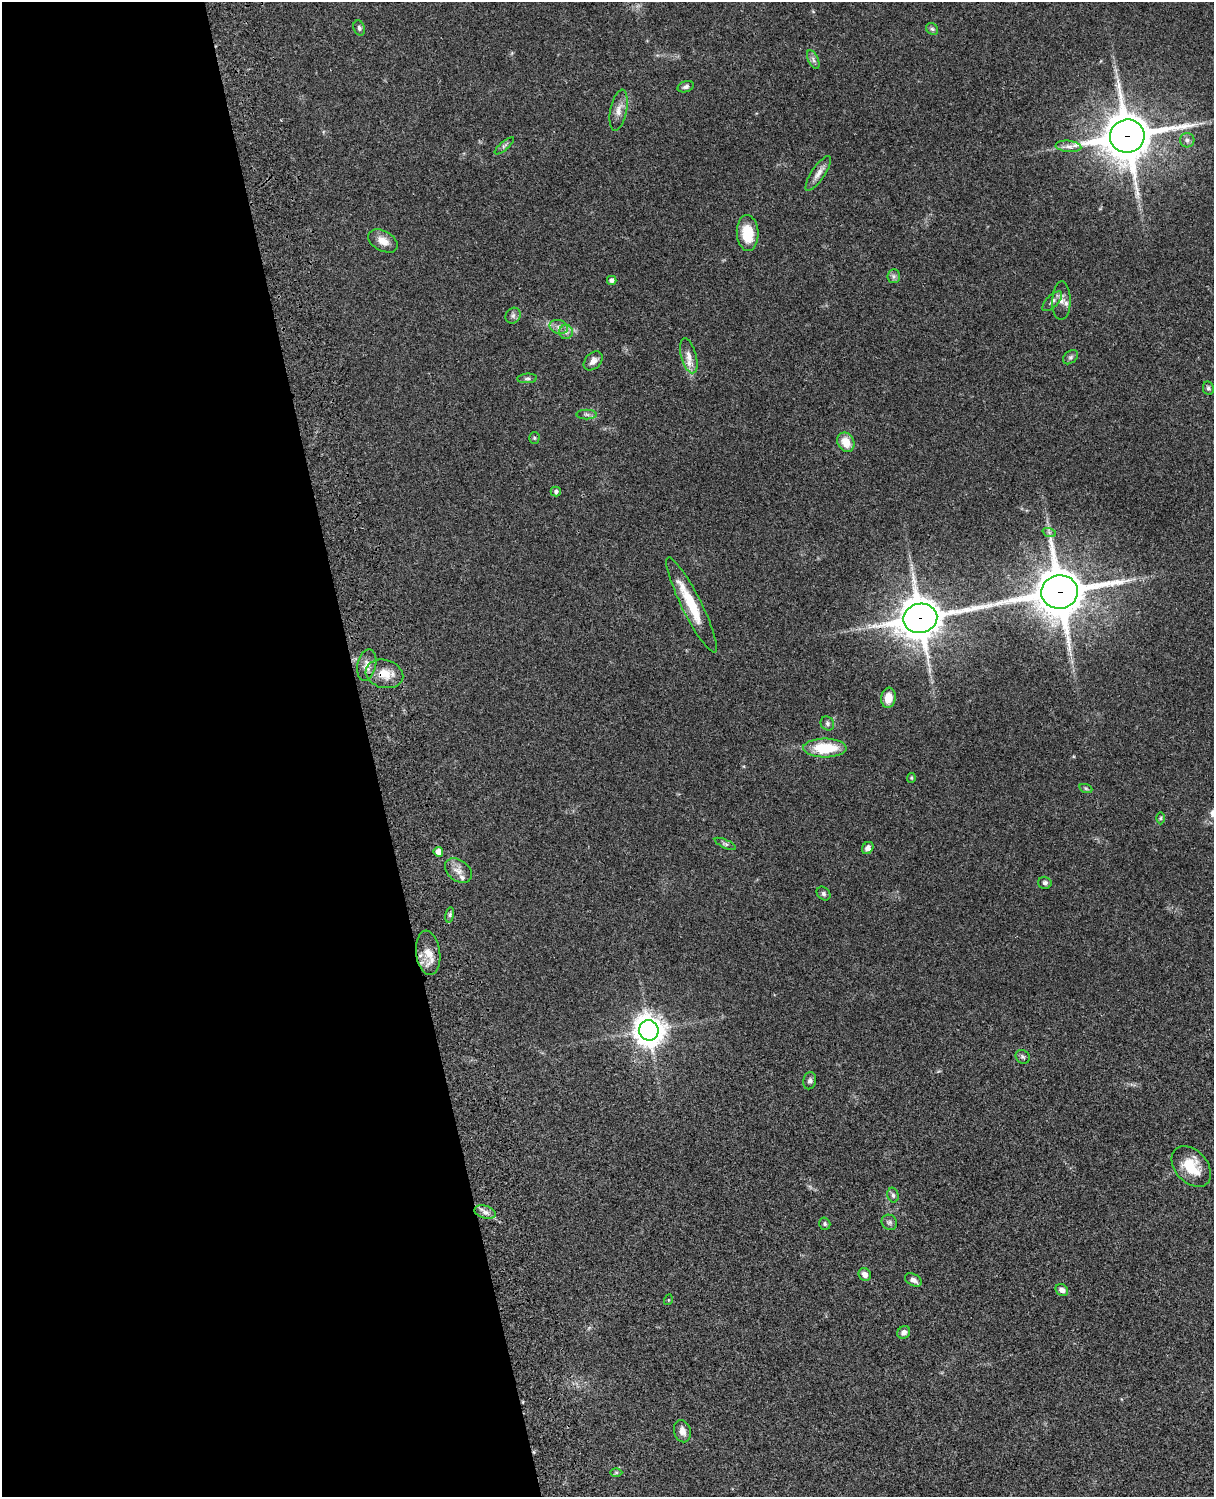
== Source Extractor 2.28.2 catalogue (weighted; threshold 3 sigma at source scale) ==
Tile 5 of 4 x 3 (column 1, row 2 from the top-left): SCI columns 121-1332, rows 1773-3267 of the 5087 x 4926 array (HDU 1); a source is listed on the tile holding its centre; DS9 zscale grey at full resolution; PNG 1216 x 1499 px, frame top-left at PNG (2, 2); each listed source drawn as its Kron ellipse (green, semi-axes under 4 px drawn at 4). Shown black and unused: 31% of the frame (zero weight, under 3 of 4 exposures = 6% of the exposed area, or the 3 px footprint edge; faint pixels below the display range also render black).
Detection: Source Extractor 2.28.2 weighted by HDU 2 'WHT'; one run over the whole footprint, this tile lists its part. Background 0.076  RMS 0.0057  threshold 0.0257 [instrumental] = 3 sigma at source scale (4.5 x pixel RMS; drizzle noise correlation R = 1.50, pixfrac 1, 0.05/0.05 arcsec/px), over >= 5 px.
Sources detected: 66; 3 inside a brighter listed object's ellipse — not listed separately; the other 63 listed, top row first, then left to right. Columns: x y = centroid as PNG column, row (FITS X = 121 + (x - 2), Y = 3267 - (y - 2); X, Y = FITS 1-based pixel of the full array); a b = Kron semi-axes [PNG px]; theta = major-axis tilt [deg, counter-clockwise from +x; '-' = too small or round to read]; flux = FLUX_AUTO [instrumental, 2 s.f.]
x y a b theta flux
359 28 8 5 -72 1.3
932 29 6 5 - 1.1
813 59 10 5 -64 1.8
686 87 8 5 18 1.5
619 110 21 8 78 4.9
1127 136 17 16 - 2200
1187 140 7 7 - 1.6
504 146 12 4 40 1.3
1068 146 13 5 -5 2.8
818 173 20 6 56 4.1
748 233 18 11 -86 15
383 241 16 10 -29 5.7
894 276 7 6 - 1.6
612 280 5 4 - 1.9
1052 301 13 5 45 2.1
1061 301 19 9 89 4
513 316 8 7 - 1.7
559 327 9 7 -15 2.5
566 332 7 7 - 2
689 356 18 7 -75 4.9
1070 357 8 6 41 1.4
593 361 11 7 45 3.2
527 378 10 4 4 1.3
1208 388 7 5 -80 1.1
587 414 10 5 -1 1.6
534 438 5 5 - 0.82
846 442 10 8 -59 7.5
556 491 5 5 - 1.3
1049 532 7 4 -19 1.1
1059 592 18 16 10 2400
692 605 53 10 -63 19
920 618 17 14 12 1600
367 665 16 9 78 4.5
384 674 19 14 -15 9.8
888 698 10 7 82 6
827 723 7 6 - 1.2
825 748 21 9 0 21
911 778 5 4 - 0.59
1086 789 7 4 -20 0.8
1161 818 6 4 89 0.83
725 844 11 4 -25 1.2
868 848 6 5 - 2.3
438 852 5 4 - 4.3
458 871 15 10 -39 4.6
1045 883 7 6 - 1.7
823 893 8 6 -46 1.3
450 915 8 4 81 1.2
428 953 22 12 -83 8.3
649 1030 10 9 - 720
1023 1057 7 6 - 1.3
810 1081 8 6 77 1.5
1191 1167 23 16 -48 15
893 1195 7 5 -75 1.2
485 1212 11 6 -16 2.6
889 1222 8 7 - 1.6
825 1224 6 5 - 0.95
865 1274 7 6 - 2.9
913 1280 9 5 -29 2.3
1062 1290 7 5 -39 2.8
668 1300 5 3 - 0.48
904 1332 7 6 - 2.3
682 1431 11 8 -76 3.5
616 1472 6 4 1 0.72
Overlapping masked pixels (flux is a lower limit): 4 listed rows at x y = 1127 136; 1059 592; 920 618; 384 674